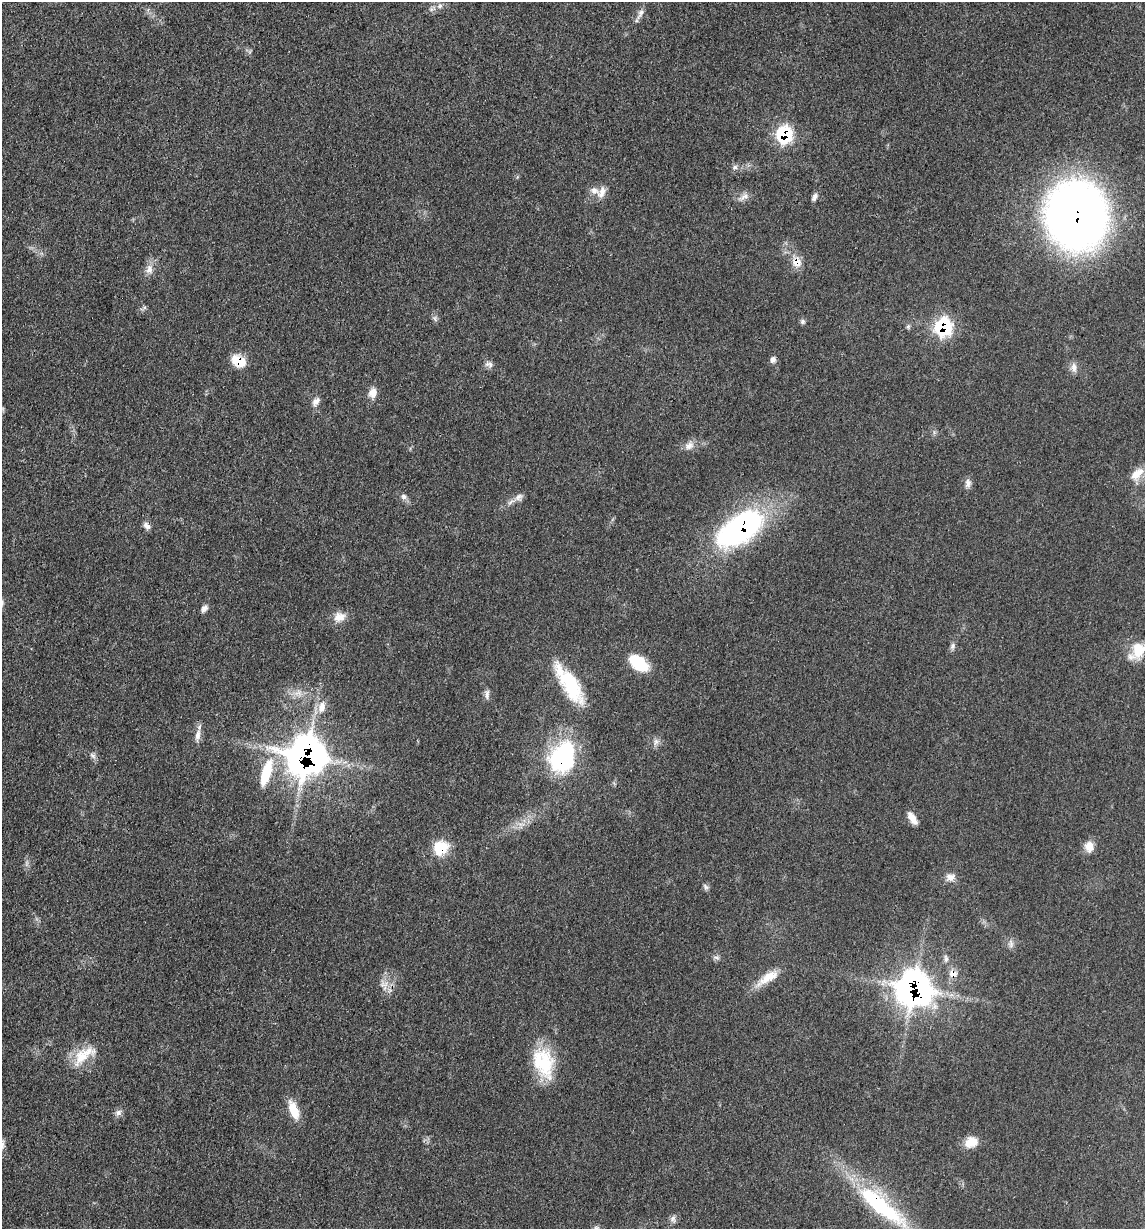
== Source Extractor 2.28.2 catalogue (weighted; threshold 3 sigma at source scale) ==
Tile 11 of 4 x 4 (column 3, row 3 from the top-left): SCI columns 2536-3678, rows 1244-2470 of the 4948 x 4938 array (HDU 1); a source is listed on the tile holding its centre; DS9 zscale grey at full resolution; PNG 1147 x 1231 px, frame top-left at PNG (2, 2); no overlay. Shown black and unused: <1% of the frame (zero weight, under 3 of 4 exposures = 2% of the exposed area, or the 3 px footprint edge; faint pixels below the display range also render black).
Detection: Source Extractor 2.28.2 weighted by HDU 2 'WHT'; one run over the whole footprint, this tile lists its part. Background 0.0527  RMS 0.0059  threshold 0.0265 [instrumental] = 3 sigma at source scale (4.5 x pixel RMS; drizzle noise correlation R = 1.50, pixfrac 1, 0.05/0.05 arcsec/px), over >= 5 px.
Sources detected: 65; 1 too faint to see at this stretch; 2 inside a brighter object's white glare — not listed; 1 inside a brighter listed object's ellipse — not listed separately; the other 61 listed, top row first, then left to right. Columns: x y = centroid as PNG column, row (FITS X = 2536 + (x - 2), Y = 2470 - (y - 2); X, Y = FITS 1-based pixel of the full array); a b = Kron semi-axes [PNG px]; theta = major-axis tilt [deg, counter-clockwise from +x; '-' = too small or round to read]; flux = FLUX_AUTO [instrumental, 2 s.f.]
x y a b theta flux
440 6 8 6 22 2
640 14 16 6 62 3.1
784 135 9 8 - 80
735 167 6 6 - 1.6
602 192 17 9 67 4.8
743 197 18 6 30 3.3
814 197 10 6 63 2.2
1076 215 51 45 -84 500
797 262 11 10 - 7.1
149 269 13 9 82 4.6
435 318 10 4 -68 1.5
802 322 7 7 - 1.4
943 327 9 9 - 86
773 360 8 7 - 2.3
238 361 16 11 -30 12
489 364 12 7 -15 2.5
1074 367 14 8 -86 3.5
373 393 12 10 74 5.2
316 401 13 8 54 3.4
689 446 13 10 28 4.4
1137 474 23 12 43 8.8
968 483 11 8 -86 2.9
404 496 8 7 - 2.2
518 497 15 8 37 3.7
146 526 11 7 -45 2.6
741 528 50 25 34 140
204 608 10 7 55 2.5
339 617 15 11 13 6.7
953 646 9 6 79 1.9
1138 651 24 16 57 15
636 662 25 14 -69 13
570 684 52 17 -57 37
298 693 12 9 18 4.8
487 694 13 5 90 2.4
322 707 17 10 78 7
198 735 19 7 80 4.2
656 742 10 8 58 2.7
93 755 10 6 -44 2
306 756 16 15 - 840
561 760 34 31 -42 59
266 773 35 11 73 23
912 818 16 7 -56 5.3
521 824 11 4 4 2.7
1089 847 13 10 -76 6.1
441 848 19 16 38 16
950 877 13 10 9 4.3
706 887 10 5 -39 1.6
1011 944 13 6 -87 2.4
716 957 11 4 -5 1.5
946 959 12 6 -86 2.2
953 974 11 9 -7 5
768 977 34 11 32 11
384 984 14 7 0 4
914 989 15 15 - 520
84 1055 38 16 36 16
543 1063 37 23 -72 32
293 1110 24 10 -68 11
118 1113 9 8 - 2.4
971 1142 16 12 22 8.3
881 1206 78 19 -40 72
673 1219 9 8 - 2.2
Overlapping masked pixels (flux is a lower limit): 12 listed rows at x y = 784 135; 1076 215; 797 262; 943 327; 238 361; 741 528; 306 756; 561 760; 441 848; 953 974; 914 989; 881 1206
Isophote crosses this tile's border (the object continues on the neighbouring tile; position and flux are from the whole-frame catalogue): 1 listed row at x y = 1138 651